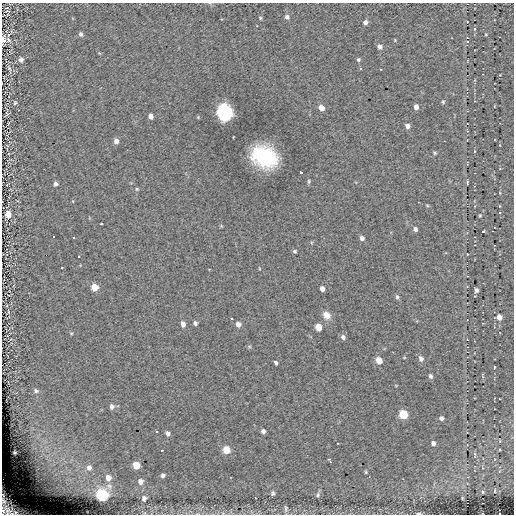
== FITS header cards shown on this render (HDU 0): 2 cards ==
NAXIS1  =                  512
NAXIS2  =                  512

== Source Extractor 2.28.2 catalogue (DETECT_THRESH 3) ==
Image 512 x 512 px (HDU 0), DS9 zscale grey, 1 PNG px = 1 image px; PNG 516 x 516 px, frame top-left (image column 1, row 512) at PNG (2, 3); no overlay
Background -0.0578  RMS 4.4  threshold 13.1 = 3 sigma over >= 5 px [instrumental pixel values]
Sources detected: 100; all 100 listed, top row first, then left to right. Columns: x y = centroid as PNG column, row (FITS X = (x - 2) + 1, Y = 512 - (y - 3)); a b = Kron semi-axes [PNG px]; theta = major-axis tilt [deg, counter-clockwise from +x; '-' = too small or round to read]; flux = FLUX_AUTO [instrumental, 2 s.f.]
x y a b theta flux
8 11 4 2 - 230
8 15 5 3 - 220
287 17 5 4 - 830
260 18 4 3 - 330
365 22 5 4 - 1200
474 29 5 3 - 330
81 34 5 4 - 760
486 34 4 3 - 220
8 35 5 3 - 300
3 39 10 6 -85 1200
8 40 8 4 -51 590
467 41 3 2 - 220
380 47 5 5 - 1100
99 53 5 4 - 240
21 60 6 6 - 1000
358 60 4 4 - 460
360 68 4 2 - 240
9 69 11 5 -68 760
443 102 5 4 - 420
15 103 6 5 - 450
416 107 5 4 - 1400
321 108 5 4 - 2400
224 113 7 6 - 110000
6 114 4 3 - 380
150 116 5 4 - 1400
198 117 4 4 - 260
407 126 6 5 - 1200
467 131 3 3 - 210
116 141 6 5 - 1500
435 153 5 4 - 390
264 157 18 14 -27 31000
300 172 3 3 - 1400
309 181 6 4 85 380
467 182 4 3 - 350
55 184 4 4 - 890
137 189 4 4 - 340
427 205 5 3 - 300
499 212 3 2 - 390
8 214 6 5 - 3300
480 216 5 4 - 310
101 224 3 2 - 330
415 229 5 5 - 870
483 231 3 2 - 270
492 231 3 2 - 340
53 236 3 3 - 13000
73 237 3 3 - 13000
362 238 5 4 - 1000
294 251 3 3 - 430
46 255 2 2 - 13000
78 257 3 3 - 13000
62 267 3 3 - 13000
94 287 5 5 - 5000
322 289 5 4 - 1300
477 290 5 4 - 760
397 297 6 5 - 550
8 311 7 3 -85 330
327 315 9 7 -47 2300
499 317 7 6 - 1900
195 323 5 4 - 680
183 324 6 5 - 1500
238 324 6 5 - 1500
318 327 5 5 - 3800
71 333 5 3 - 280
343 337 6 5 - 790
421 359 7 6 - 1000
379 360 6 5 - 3600
276 363 4 3 - 560
494 367 3 2 - 200
483 375 10 3 -80 310
431 376 6 4 -66 670
36 391 7 5 -25 650
112 407 7 6 - 940
403 414 6 5 - 11000
441 418 5 5 - 750
156 431 2 2 - 240
263 431 4 4 - 840
168 433 5 5 - 890
433 443 5 5 - 820
162 450 2 2 - 260
226 450 6 6 - 5000
15 452 3 3 - 400
475 454 8 3 -77 320
328 459 3 3 - 440
330 462 3 2 - 410
136 465 5 5 - 4700
89 468 8 7 - 1300
366 472 4 4 - 340
163 475 4 3 - 590
108 478 6 5 - 1600
141 481 5 4 - 1000
495 491 5 3 - 210
483 492 3 3 - 250
273 493 6 5 - 650
102 495 7 6 - 29000
318 495 7 5 53 660
144 498 4 4 - 830
3 500 12 5 -87 2100
286 508 10 5 90 680
7 510 18 12 -7 5700
418 514 5 3 - 380
At the frame edge (FLAGS 8, measured only in part): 4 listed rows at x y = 3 39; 3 500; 7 510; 418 514